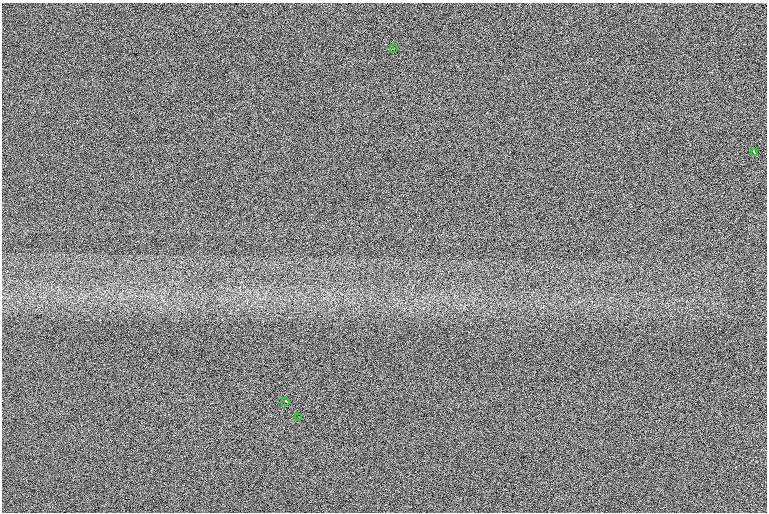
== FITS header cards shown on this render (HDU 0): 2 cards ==
NAXIS1  =                 1530 /
NAXIS2  =                 1020 /

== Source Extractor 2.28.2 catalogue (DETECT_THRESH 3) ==
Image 1530 x 1020 px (HDU 0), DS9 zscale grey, zoomed out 1/2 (1 PNG px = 2 x 2 image px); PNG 769 x 514 px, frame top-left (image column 2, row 1019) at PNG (2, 3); each listed source drawn as its Kron ellipse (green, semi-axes under 4 px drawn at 4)
Background 100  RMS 17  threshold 51.4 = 3 sigma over >= 5 px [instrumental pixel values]
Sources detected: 4; all 4 listed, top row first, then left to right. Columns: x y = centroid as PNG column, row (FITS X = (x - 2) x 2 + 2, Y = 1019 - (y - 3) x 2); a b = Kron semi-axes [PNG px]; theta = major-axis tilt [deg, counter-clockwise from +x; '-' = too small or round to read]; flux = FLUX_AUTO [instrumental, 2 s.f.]
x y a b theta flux
393 49 2 1 - 1500
754 153 4 1 - 5800
286 401 3 1 - 2400
299 417 2 1 - 650